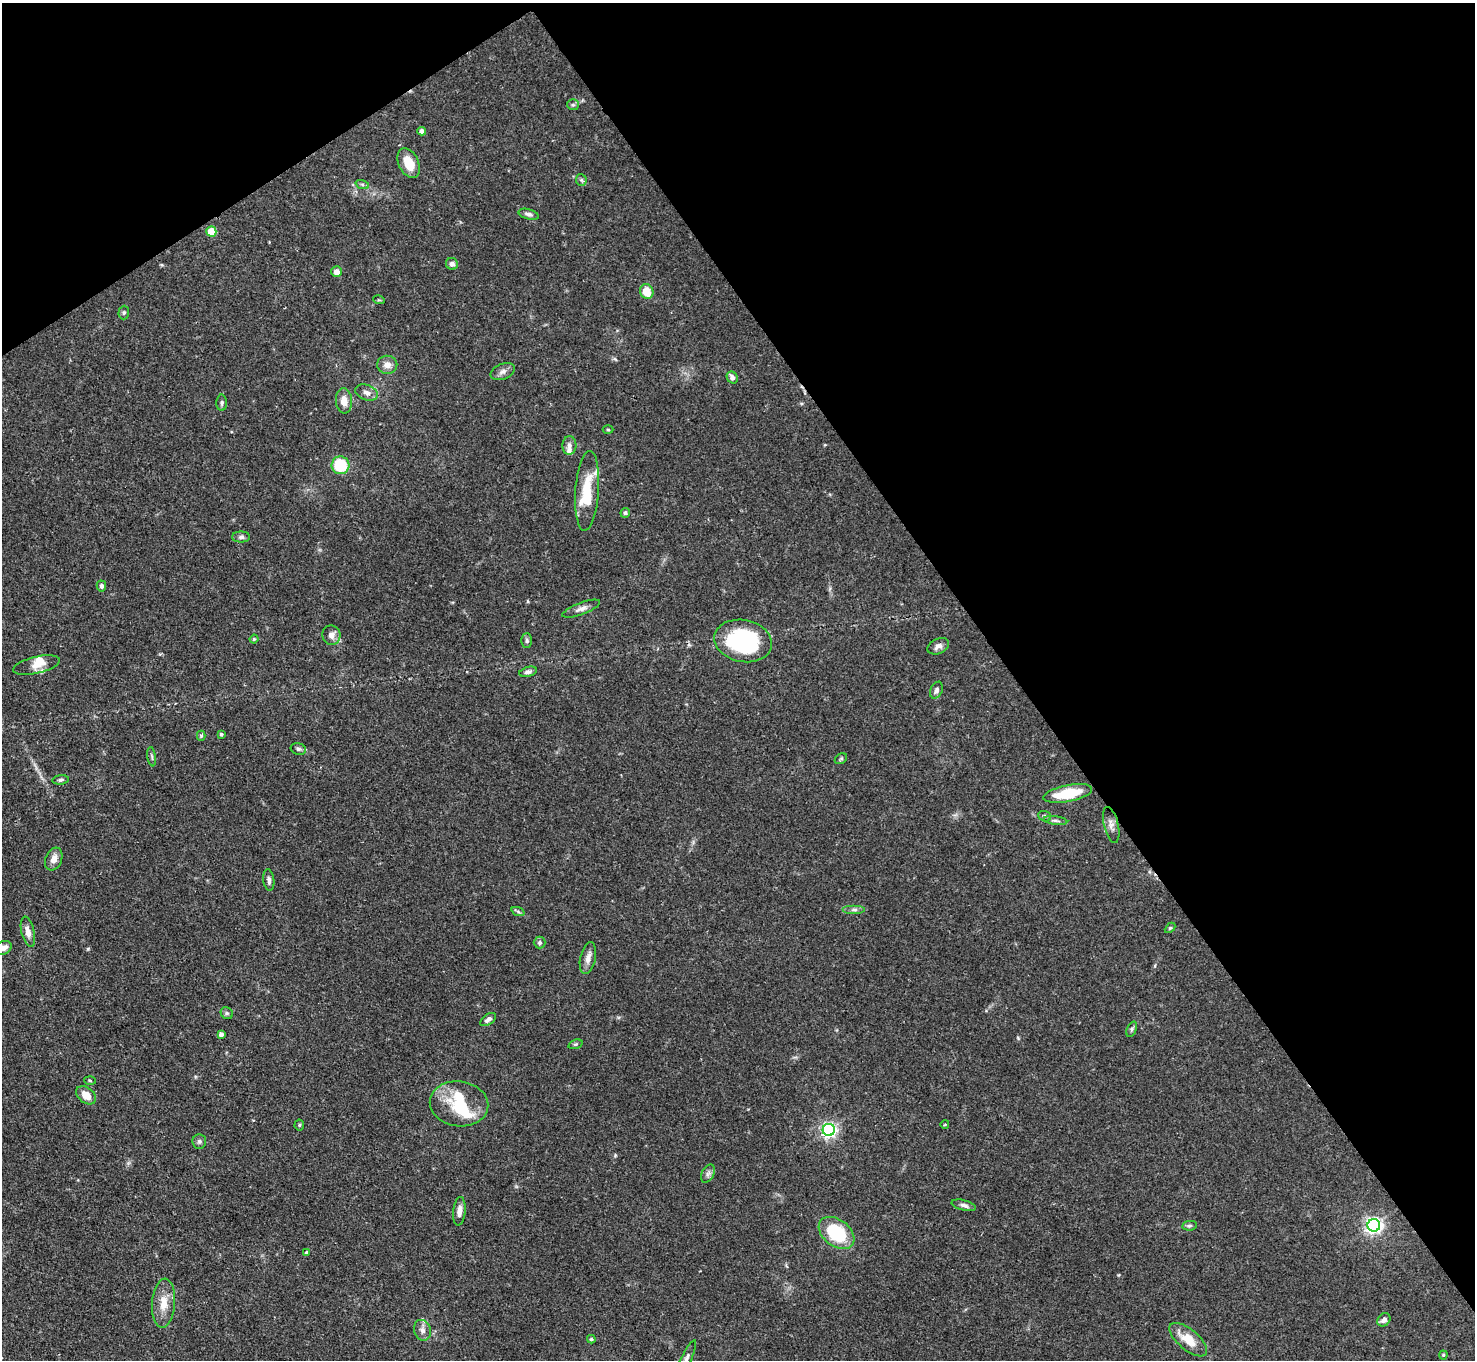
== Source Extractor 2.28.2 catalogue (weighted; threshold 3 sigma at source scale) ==
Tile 3 of 4 x 4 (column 3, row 1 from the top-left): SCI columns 2946-4418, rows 4376-5733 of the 5896 x 5890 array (HDU 1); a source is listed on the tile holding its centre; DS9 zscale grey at full resolution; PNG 1477 x 1362 px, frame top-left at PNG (2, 3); each listed source drawn as its Kron ellipse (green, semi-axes under 4 px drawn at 4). Shown black and unused: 36% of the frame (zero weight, under 2 of 3 exposures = <1% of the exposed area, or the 3 px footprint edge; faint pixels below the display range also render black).
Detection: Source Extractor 2.28.2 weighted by HDU 2 'WHT'; one run over the whole footprint, this tile lists its part. Background 0.109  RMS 0.0058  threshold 0.0261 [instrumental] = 3 sigma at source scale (4.5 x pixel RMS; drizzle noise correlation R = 1.50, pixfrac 1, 0.05/0.05 arcsec/px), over >= 5 px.
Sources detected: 87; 2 inside a brighter object's white glare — neither listed nor drawn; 6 inside a brighter listed object's ellipse — not listed separately; the other 79 listed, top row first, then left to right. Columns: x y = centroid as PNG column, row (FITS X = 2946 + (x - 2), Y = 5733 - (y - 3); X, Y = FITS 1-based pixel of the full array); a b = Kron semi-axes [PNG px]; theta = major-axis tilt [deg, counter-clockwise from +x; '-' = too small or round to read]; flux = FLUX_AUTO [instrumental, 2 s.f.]
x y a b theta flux
573 105 6 5 - 1.2
422 131 4 4 - 3
409 163 16 10 -65 11
581 180 6 5 - 1
362 184 7 4 -19 1.1
529 214 10 5 -16 1.8
211 231 5 5 - 15
452 264 6 6 - 2.2
337 272 5 5 - 3.5
647 291 8 6 -71 10
379 300 6 3 -17 0.6
124 313 7 5 87 1
387 365 10 9 - 4.2
503 372 12 7 22 2.8
732 377 6 5 - 2.6
367 393 12 7 -20 3
344 401 12 8 -85 5.7
222 403 8 5 -90 1.4
608 430 5 3 - 0.62
569 445 9 7 86 2.5
341 465 9 9 - 27
587 491 40 11 86 19
625 513 5 4 - 1
241 537 9 5 0 1.6
101 586 5 4 - 1.4
581 609 20 6 20 3.2
331 635 9 9 - 3.5
254 639 4 4 - 0.69
527 641 7 5 -89 1.2
743 641 29 21 -12 63
938 646 11 7 27 2.8
36 665 24 8 13 6.3
528 672 9 4 15 1.8
936 690 9 6 66 1.7
221 734 3 3 - 0.8
201 736 5 4 - 0.93
298 749 8 5 -17 1.4
152 757 10 3 -81 1
841 759 7 4 30 0.88
61 780 8 4 6 1.3
1068 793 25 8 11 22
1045 816 7 5 -20 1
1055 820 12 4 -7 1.7
1111 825 18 7 -76 3.3
54 859 12 8 69 4.6
269 880 11 5 -83 2
854 910 11 4 0 1.8
518 912 7 4 -20 1
1170 928 6 3 44 0.65
28 932 15 6 -77 4.4
540 943 6 6 - 1.3
4 948 8 6 28 3.4
588 958 16 7 78 4
227 1013 6 5 - 1.1
488 1019 9 5 35 2.2
1132 1029 8 4 68 1.2
221 1034 4 4 - 2.3
575 1044 7 4 19 0.95
90 1080 5 3 - 0.69
86 1095 11 7 -36 6.3
459 1104 29 22 -8 24
945 1124 4 3 - 0.5
299 1125 5 5 - 0.82
829 1130 6 6 - 170
199 1141 7 7 - 1.3
708 1174 10 6 63 2.1
964 1205 12 5 -14 2.1
459 1211 14 6 84 3.9
1374 1225 6 6 - 210
1189 1226 7 4 6 1.1
837 1233 20 13 -37 37
307 1253 4 4 - 1.4
164 1303 25 11 86 9.4
1384 1320 7 6 - 2.3
422 1330 10 8 -71 3.2
591 1339 4 3 - 0.86
1188 1340 23 10 -40 12
1443 1355 4 4 - 0.62
686 1359 21 5 65 2.7
Isophote crosses this tile's border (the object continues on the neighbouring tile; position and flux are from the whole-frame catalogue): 2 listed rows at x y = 4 948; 686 1359